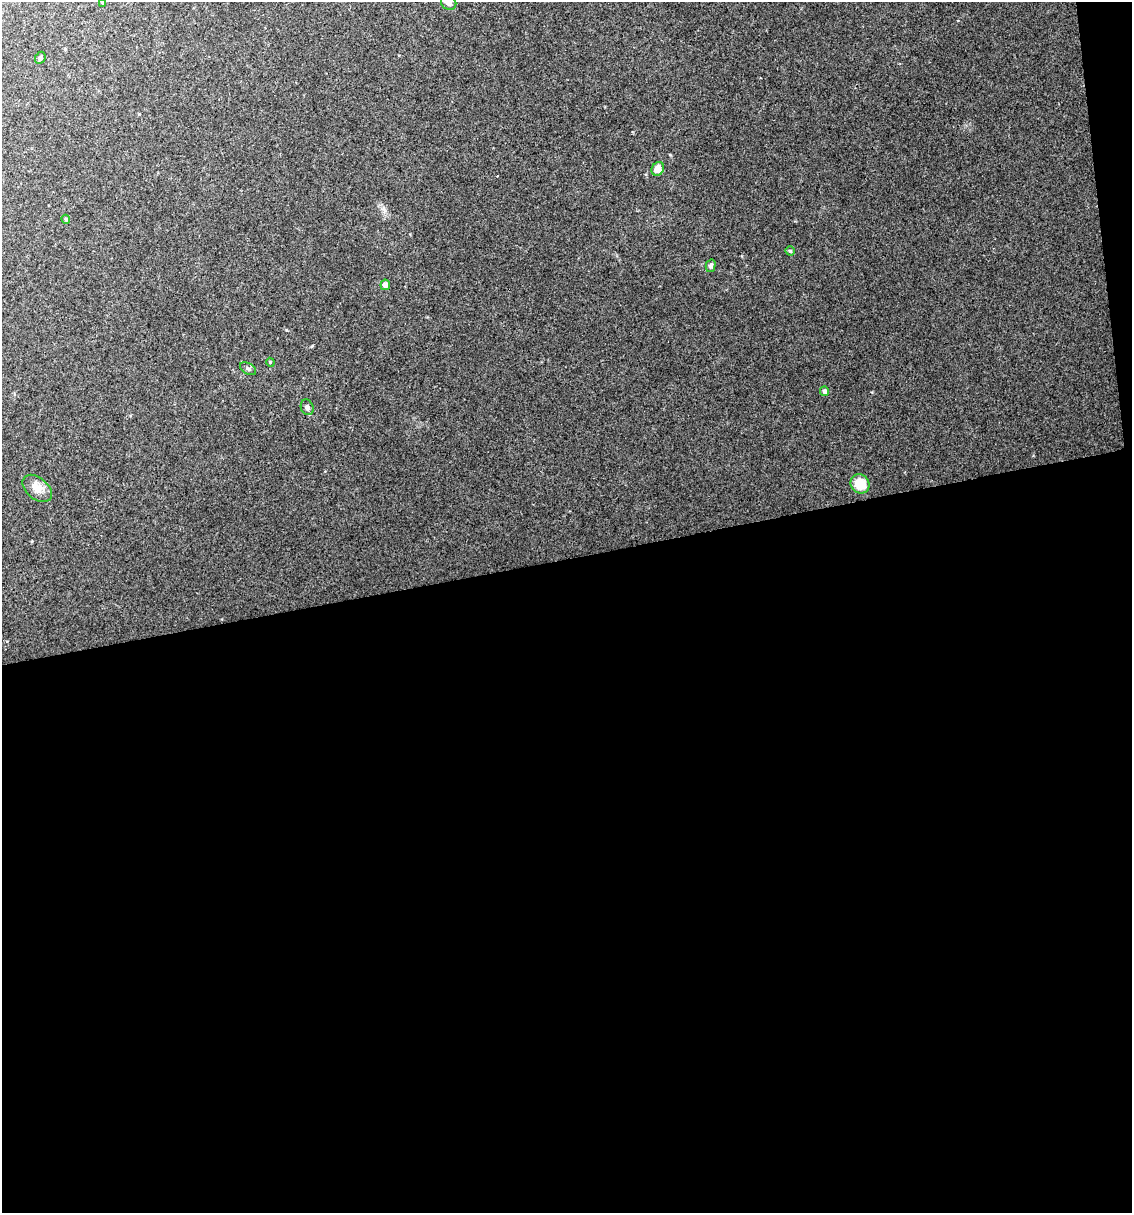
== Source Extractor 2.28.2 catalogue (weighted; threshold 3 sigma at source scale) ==
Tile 16 of 4 x 4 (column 4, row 4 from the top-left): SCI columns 3417-4546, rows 1-1211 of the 4616 x 4845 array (HDU 1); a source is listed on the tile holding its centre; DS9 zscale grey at full resolution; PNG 1134 x 1215 px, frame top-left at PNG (2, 2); each listed source drawn as its Kron ellipse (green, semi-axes under 4 px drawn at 4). Shown black and unused: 55% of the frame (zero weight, under 2 of 3 exposures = <1% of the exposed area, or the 3 px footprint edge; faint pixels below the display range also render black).
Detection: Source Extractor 2.28.2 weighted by HDU 2 'WHT'; one run over the whole footprint, this tile lists its part. Background 0.0617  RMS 0.0076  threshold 0.0344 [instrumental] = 3 sigma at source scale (4.5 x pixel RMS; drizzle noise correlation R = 1.50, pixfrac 1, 0.0396/0.0396 arcsec/px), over >= 5 px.
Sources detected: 15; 1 cosmic-ray / hot-pixel residue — neither listed nor drawn; the other 14 listed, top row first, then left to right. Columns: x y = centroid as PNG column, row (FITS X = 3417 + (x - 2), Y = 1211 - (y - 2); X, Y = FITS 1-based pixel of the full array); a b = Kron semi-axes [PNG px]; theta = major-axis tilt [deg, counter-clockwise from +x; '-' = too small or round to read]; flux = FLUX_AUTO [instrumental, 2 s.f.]
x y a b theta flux
449 2 8 7 - 5.8
103 3 4 4 - 0.72
40 58 6 5 - 1.2
658 169 7 6 - 7.1
66 219 5 4 - 1
790 251 5 4 - 1.2
711 266 6 5 - 2
385 285 5 5 - 3.8
270 362 4 3 - 0.67
248 369 9 5 -29 2.1
825 391 5 4 - 2.3
307 407 8 6 -71 2.9
860 484 10 9 - 16
37 488 17 10 -39 7.7
Isophote crosses this tile's border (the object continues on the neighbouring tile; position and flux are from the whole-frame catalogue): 1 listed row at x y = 449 2